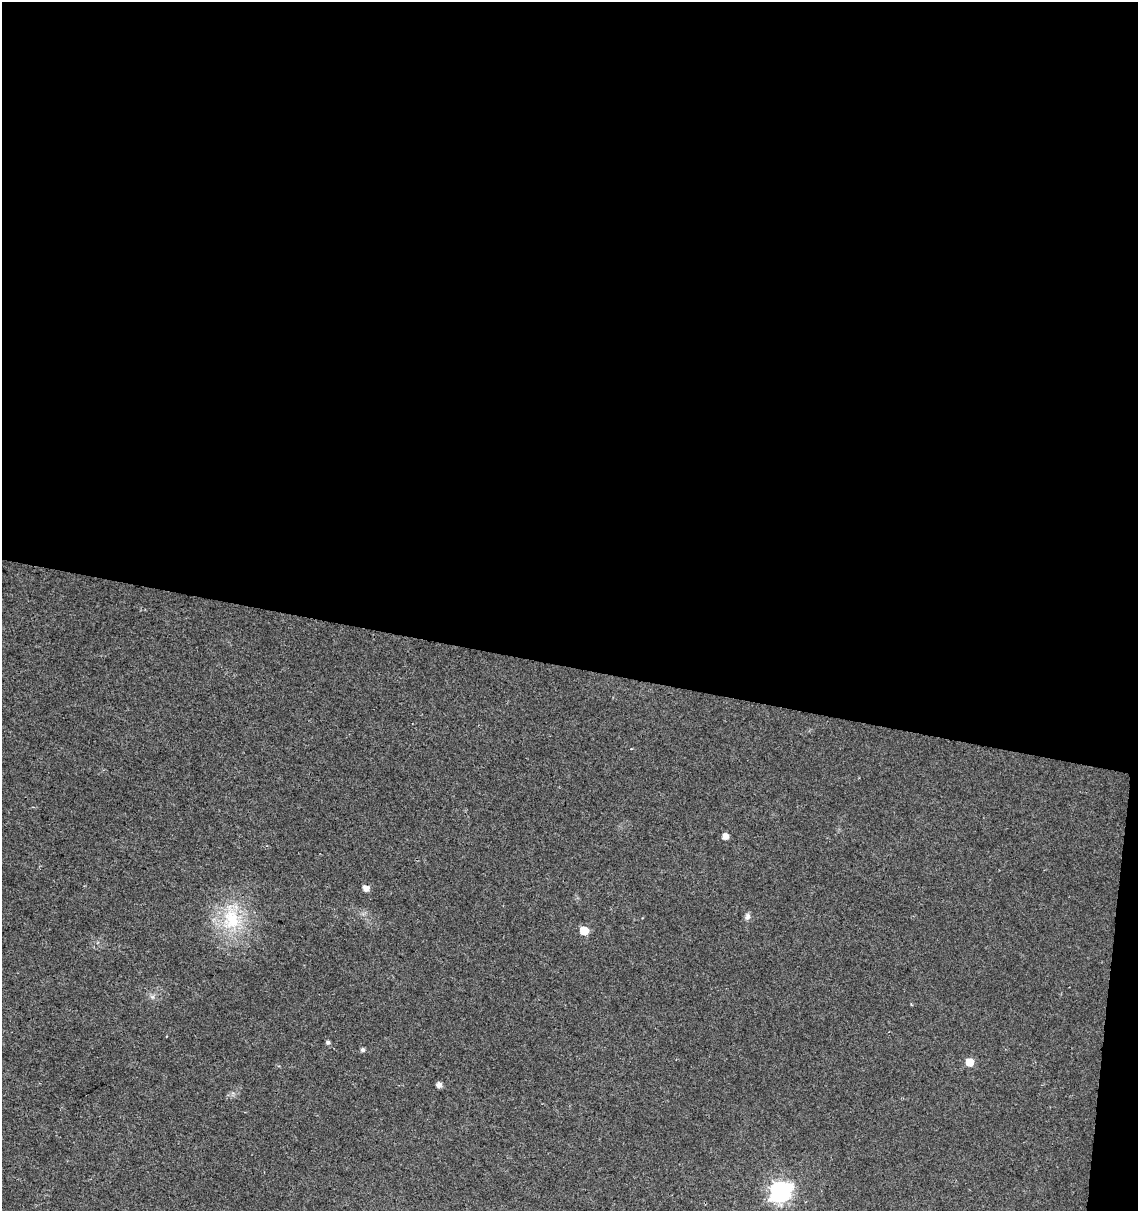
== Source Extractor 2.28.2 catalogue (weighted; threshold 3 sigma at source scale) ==
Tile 4 of 4 x 4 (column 4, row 1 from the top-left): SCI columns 3636-4771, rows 3637-4845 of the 5057 x 4845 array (HDU 1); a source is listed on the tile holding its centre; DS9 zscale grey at full resolution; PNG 1140 x 1213 px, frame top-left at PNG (2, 2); no overlay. Shown black and unused: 56% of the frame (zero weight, under 2 of 3 exposures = <1% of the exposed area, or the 3 px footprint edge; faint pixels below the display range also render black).
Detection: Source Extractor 2.28.2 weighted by HDU 2 'WHT'; one run over the whole footprint, this tile lists its part. Background 0.0279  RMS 0.005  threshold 0.0225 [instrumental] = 3 sigma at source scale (4.5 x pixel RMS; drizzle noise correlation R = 1.50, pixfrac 1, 0.0396/0.0396 arcsec/px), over >= 5 px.
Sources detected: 11; all 11 listed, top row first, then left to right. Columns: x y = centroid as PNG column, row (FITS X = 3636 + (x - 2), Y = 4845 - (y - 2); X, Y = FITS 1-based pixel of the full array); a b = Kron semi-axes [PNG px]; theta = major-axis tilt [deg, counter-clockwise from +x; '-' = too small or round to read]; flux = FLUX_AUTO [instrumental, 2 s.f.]
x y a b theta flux
725 836 5 5 - 3.2
366 888 6 5 - 2.9
747 916 9 7 74 1.5
232 919 32 20 -75 22
584 931 6 5 - 13
911 1004 3 2 - 0.39
328 1042 5 5 - 0.95
363 1050 5 5 - 1.1
969 1062 6 5 - 8.1
439 1085 6 5 - 2.1
780 1192 8 8 - 210